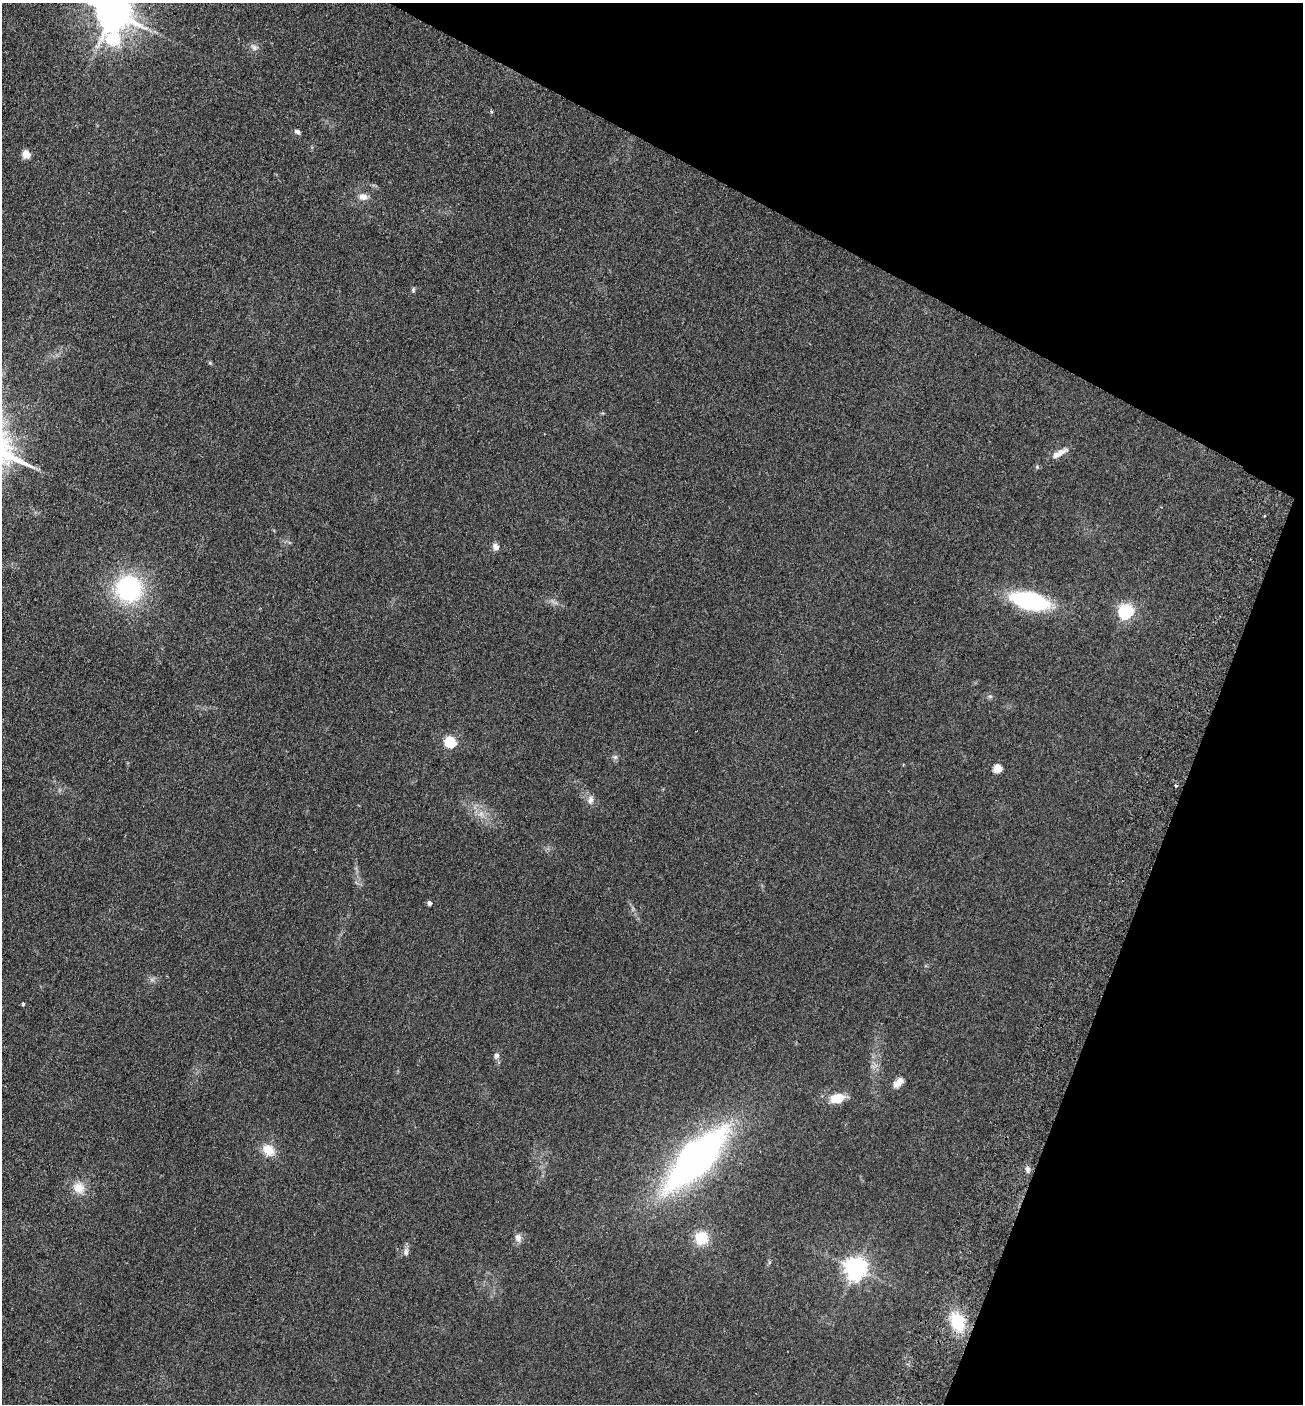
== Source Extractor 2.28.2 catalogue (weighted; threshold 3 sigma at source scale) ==
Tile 8 of 4 x 4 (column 4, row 2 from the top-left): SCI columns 4099-5399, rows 2832-4233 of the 5727 x 5663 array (HDU 1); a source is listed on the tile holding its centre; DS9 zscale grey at full resolution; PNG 1305 x 1406 px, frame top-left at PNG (2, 3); no overlay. Shown black and unused: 22% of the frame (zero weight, under 2 of 3 exposures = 3% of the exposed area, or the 3 px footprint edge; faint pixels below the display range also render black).
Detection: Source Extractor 2.28.2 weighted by HDU 2 'WHT'; one run over the whole footprint, this tile lists its part. Background 0.111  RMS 0.0093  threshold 0.042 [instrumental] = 3 sigma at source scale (4.5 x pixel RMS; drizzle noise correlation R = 1.50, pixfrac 1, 0.05/0.05 arcsec/px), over >= 5 px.
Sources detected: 37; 1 too faint to see at this stretch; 1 inside a brighter object's white glare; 1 cosmic-ray / hot-pixel residue — not listed; the other 34 listed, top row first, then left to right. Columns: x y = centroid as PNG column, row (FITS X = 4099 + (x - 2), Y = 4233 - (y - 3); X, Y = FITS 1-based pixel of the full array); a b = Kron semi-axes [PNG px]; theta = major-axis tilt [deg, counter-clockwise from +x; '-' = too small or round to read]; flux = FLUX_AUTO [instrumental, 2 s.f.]
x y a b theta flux
113 13 14 11 -82 2500
254 47 11 8 -37 3.8
492 112 5 3 - 1.1
297 132 7 5 -29 2.6
26 154 5 5 - 27
363 196 11 8 -4 6.2
413 290 8 5 82 1.6
210 363 6 4 -45 1.1
1060 453 26 8 29 8.5
495 547 9 7 -60 4.6
129 589 25 24 - 110
1030 601 30 14 -13 110
1126 611 7 6 - 230
990 696 7 4 -1 1.5
450 742 6 6 - 71
615 757 7 6 - 2.2
903 765 3 3 - 0.67
998 768 5 5 - 28
590 800 12 8 81 4.7
429 903 4 4 - 3.2
152 980 7 4 -18 2
23 1004 5 4 - 1.3
496 1056 8 7 - 3
898 1082 15 8 42 6.7
837 1098 14 9 13 20
269 1150 16 12 -45 14
696 1159 75 24 46 370
1027 1169 8 6 -85 2.9
79 1188 15 14 - 13
518 1238 11 8 -80 4.8
701 1238 13 13 - 24
406 1252 12 6 86 3.4
856 1268 7 7 - 660
957 1322 21 13 -71 37
Isophote crosses this tile's border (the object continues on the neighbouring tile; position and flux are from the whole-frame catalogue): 1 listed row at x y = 113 13